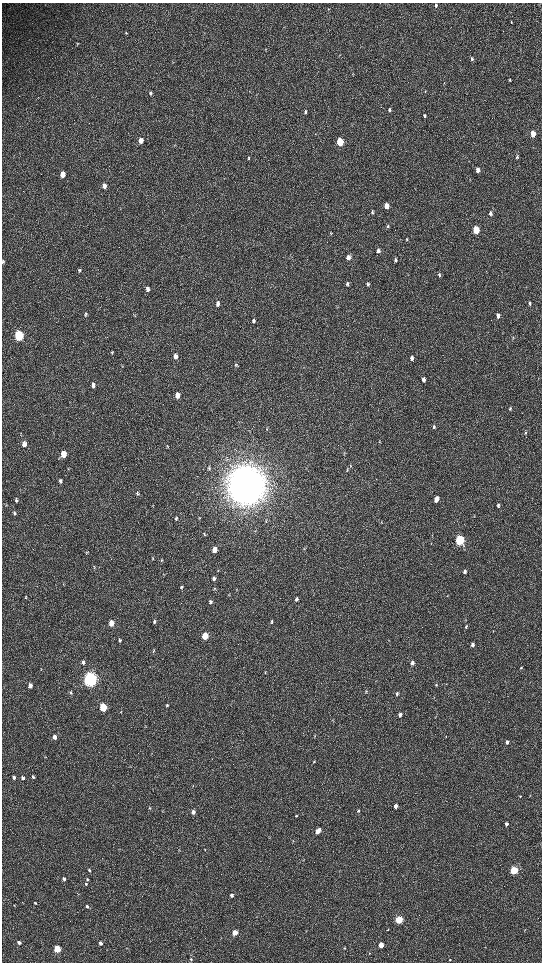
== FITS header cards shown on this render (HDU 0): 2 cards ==
NAXIS1  =                 1080 / length of data axis 1
NAXIS2  =                 1920 / length of data axis 2

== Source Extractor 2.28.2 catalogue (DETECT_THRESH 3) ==
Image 1080 x 1920 px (HDU 0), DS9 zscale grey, zoomed out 1/2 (1 PNG px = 2 x 2 image px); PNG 544 x 964 px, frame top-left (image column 1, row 1919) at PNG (2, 3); no overlay
Background 517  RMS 35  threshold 105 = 3 sigma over >= 5 px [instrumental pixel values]
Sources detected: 144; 5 cannot appear on this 1/2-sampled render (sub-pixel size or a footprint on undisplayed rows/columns) and are not listed; the other 139 listed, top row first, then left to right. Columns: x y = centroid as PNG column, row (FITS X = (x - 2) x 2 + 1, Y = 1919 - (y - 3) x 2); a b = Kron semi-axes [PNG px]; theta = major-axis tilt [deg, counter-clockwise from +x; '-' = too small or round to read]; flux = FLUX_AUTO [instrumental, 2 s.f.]
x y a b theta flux
436 5 5 4 - 1.2e+04
511 22 4 2 - 4.1e+03
126 33 3 3 - 5.2e+03
77 44 5 2 - 5.9e+03
339 55 3 2 - 3.8e+03
472 59 4 3 - 1.1e+04
510 80 5 3 - 7.6e+03
426 91 4 3 - 5.0e+03
150 93 5 4 - 1.3e+04
389 110 5 3 - 1.3e+04
305 112 5 4 - 1.4e+04
425 116 5 3 - 1.0e+04
533 134 4 3 - 1.3e+05
141 141 5 4 - 5.6e+04
340 142 5 4 - 3.8e+05
517 157 5 3 - 8.3e+03
248 158 4 3 - 7.1e+03
478 170 5 3 - 4.5e+04
63 174 5 4 - 1.0e+05
104 186 5 4 - 3.5e+04
387 206 5 4 - 7.1e+04
372 212 5 3 - 1.1e+04
491 213 6 4 -81 1.9e+04
388 226 4 4 - 8.4e+03
476 230 5 4 - 3.2e+05
407 239 5 3 - 6.5e+03
378 251 5 4 - 2.4e+04
348 257 5 4 - 4.2e+04
395 260 5 3 - 1.1e+04
3 262 6 3 80 8.4e+03
79 270 5 4 - 1.1e+04
439 275 6 3 -81 1.0e+04
347 284 6 4 -87 1.3e+04
368 284 5 4 - 9.9e+03
147 289 6 4 -86 3.1e+04
218 304 6 4 89 2.7e+04
530 304 5 3 - 1.1e+04
86 314 6 3 86 1.0e+04
498 316 5 4 - 2.8e+04
253 321 6 4 -82 1.7e+04
19 336 5 4 - 9.4e+05
513 337 4 2 - 4.6e+03
112 352 5 4 - 8.1e+03
175 356 5 4 - 3.7e+04
412 358 5 4 - 2.3e+04
236 365 5 3 - 7.3e+03
423 380 5 4 - 2.7e+04
93 385 5 4 - 3.3e+04
177 395 5 4 - 5.5e+04
510 409 5 3 - 9.7e+03
434 427 5 3 - 1.2e+04
525 433 4 3 - 7.5e+03
24 444 6 4 -90 4.6e+04
167 447 5 2 - 5.5e+03
63 454 5 4 - 1.2e+05
350 465 5 2 - 6.0e+03
209 468 5 4 - 9.6e+03
347 469 7 3 -88 7.3e+03
60 481 5 3 - 1.2e+04
246 485 14 13 - 2.4e+07
137 494 6 4 -81 1.1e+04
436 499 5 4 - 6.6e+04
16 500 6 3 -84 1.2e+04
498 505 5 3 - 1.1e+04
14 513 4 3 - 1.1e+04
176 519 5 4 - 9.4e+03
204 535 6 2 -69 5.5e+03
460 540 5 4 - 9.6e+05
214 550 5 4 - 6.6e+04
87 553 4 4 - 6.2e+03
153 558 5 3 - 6.8e+03
161 560 5 3 - 6.5e+03
94 567 6 3 -85 7.5e+03
465 571 5 4 - 1.8e+04
214 578 5 4 - 2.0e+04
182 587 5 4 - 1.2e+04
25 597 5 3 - 6.9e+03
297 599 5 4 - 1.5e+04
210 602 5 4 - 1.3e+04
154 621 6 4 -80 1.6e+04
271 622 5 3 - 8.3e+03
111 623 5 4 - 8.9e+04
466 627 5 3 - 8.1e+03
205 636 5 4 - 2.0e+05
120 640 5 4 - 1.2e+04
472 645 5 4 - 1.9e+04
153 651 5 3 - 7.0e+03
83 662 5 4 - 1.8e+04
412 663 5 4 - 2.5e+04
521 668 4 2 - 6.9e+03
265 672 4 3 - 5.6e+03
90 679 6 5 - 3.6e+06
436 685 4 3 - 8.3e+03
30 686 4 4 - 3.4e+04
366 691 5 3 - 7.0e+03
71 693 4 4 - 7.7e+03
397 694 5 3 - 1.2e+04
167 705 4 3 - 9.4e+03
103 707 5 4 - 4.4e+05
400 715 4 3 - 2.3e+04
314 736 6 2 85 4.8e+03
54 737 5 4 - 3.7e+04
507 742 4 3 - 1.9e+04
314 762 4 3 - 6.3e+03
14 777 4 3 - 1.4e+04
33 777 5 4 - 1.2e+04
23 778 5 3 - 2.1e+04
520 796 3 3 - 4.1e+03
396 806 4 3 - 3.3e+04
149 808 4 2 - 4.7e+03
358 811 4 4 - 1.2e+04
193 812 4 4 - 2.9e+04
296 816 4 3 - 7.0e+03
507 824 4 3 - 1.9e+04
317 831 6 4 48 6.0e+04
293 841 4 3 - 5.0e+03
205 849 3 3 - 4.2e+03
89 870 4 4 - 9.9e+03
514 871 4 3 - 5.7e+05
64 879 4 3 - 1.8e+04
87 879 5 4 - 9.2e+03
86 884 4 3 - 9.0e+03
232 895 4 4 - 2.3e+04
35 903 4 3 - 6.4e+03
14 905 4 3 - 5.2e+03
87 906 4 3 - 1.3e+04
399 920 4 3 - 5.3e+05
388 929 4 3 - 5.3e+03
524 930 5 2 - 4.7e+03
235 933 4 3 - 1.0e+05
19 942 4 3 - 2.7e+04
100 943 3 3 - 2.7e+04
381 945 4 3 - 1.3e+05
344 948 3 3 - 5.7e+03
57 949 4 3 - 3.5e+05
369 953 3 3 - 4.4e+03
191 959 4 3 - 7.7e+03
450 960 4 3 - 6.5e+03
211 962 2 1 - 1.4e+03
At the frame edge (FLAGS 8, measured only in part): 2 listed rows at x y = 3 262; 211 962
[5 sub-pixel or undisplayed-footprint detections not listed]